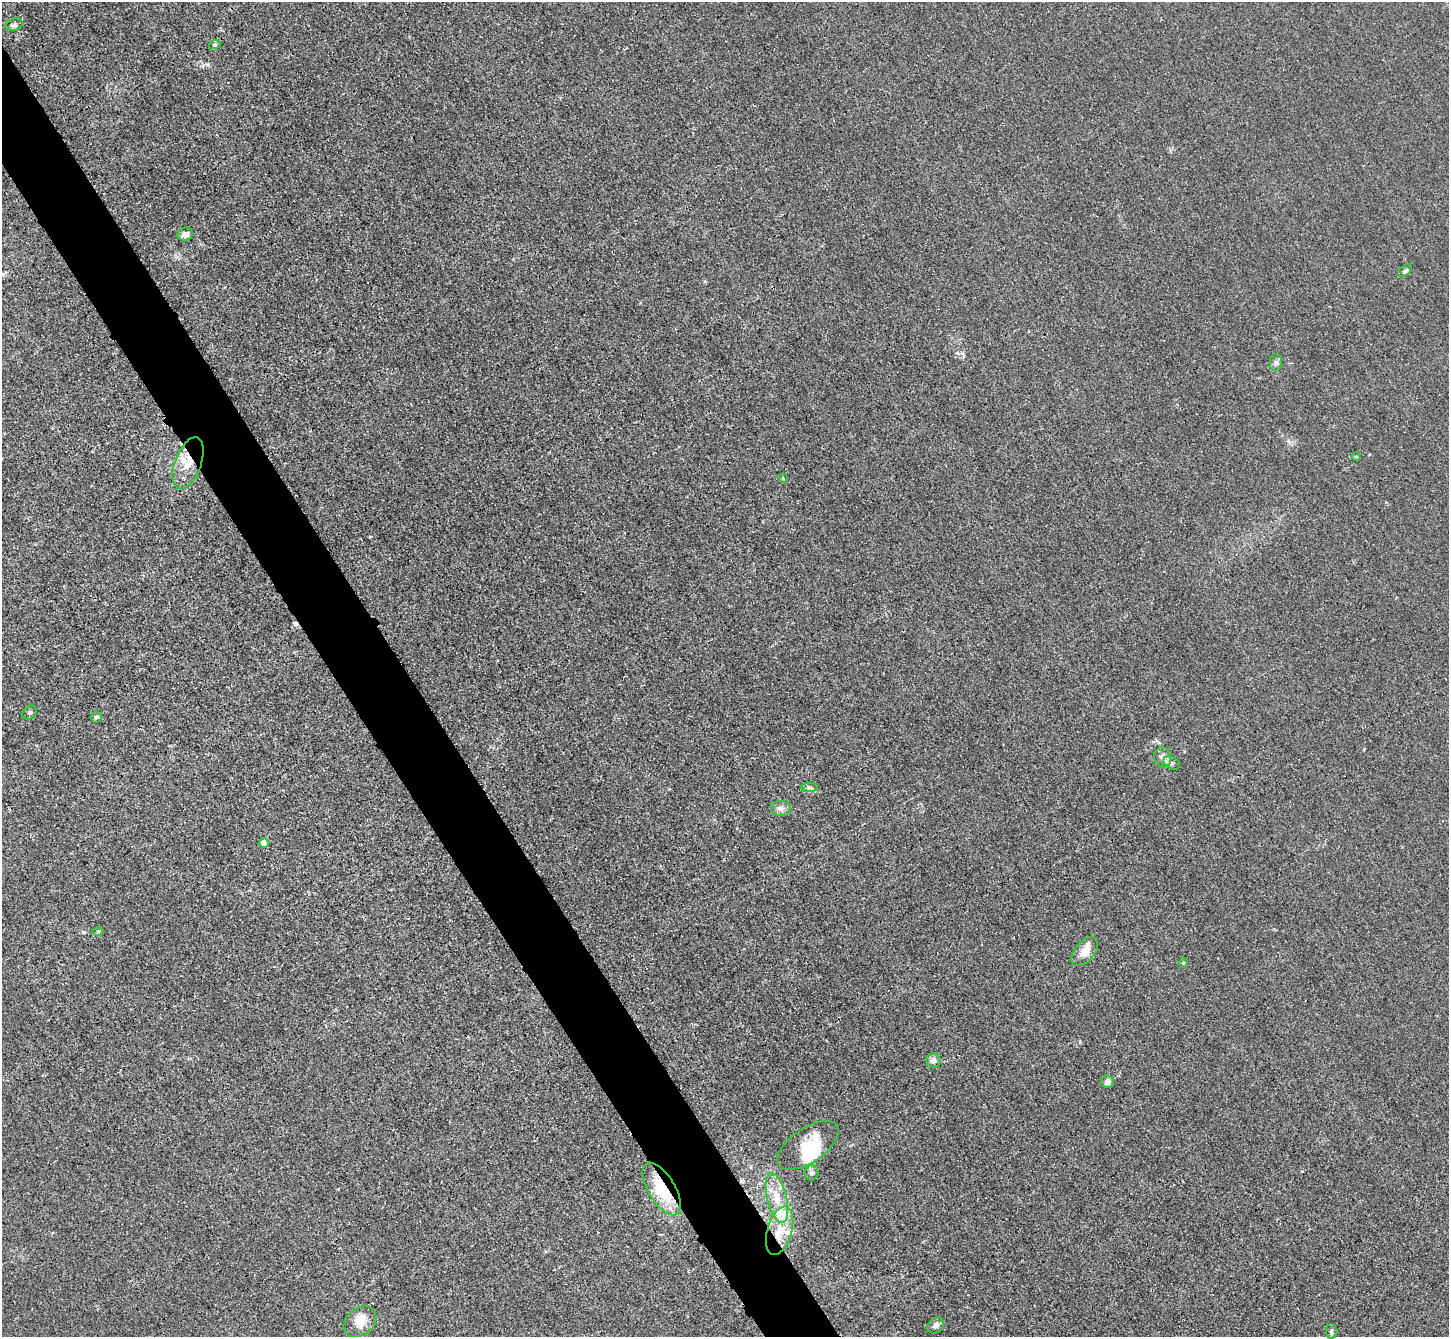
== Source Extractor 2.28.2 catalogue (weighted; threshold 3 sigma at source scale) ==
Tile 11 of 4 x 4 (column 3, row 3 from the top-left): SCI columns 2911-4357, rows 1643-2977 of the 5823 x 5815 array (HDU 1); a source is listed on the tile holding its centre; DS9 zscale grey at full resolution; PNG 1451 x 1339 px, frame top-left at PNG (2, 2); each listed source drawn as its Kron ellipse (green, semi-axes under 4 px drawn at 4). Shown black and unused: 5% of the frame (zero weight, under 3 of 4 exposures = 2% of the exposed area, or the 3 px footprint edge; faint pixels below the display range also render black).
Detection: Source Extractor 2.28.2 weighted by HDU 2 'WHT'; one run over the whole footprint, this tile lists its part. Background 0.0138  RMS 0.0044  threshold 0.0199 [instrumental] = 3 sigma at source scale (4.5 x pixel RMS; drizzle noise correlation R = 1.50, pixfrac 1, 0.05/0.05 arcsec/px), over >= 5 px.
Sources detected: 36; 3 inside a brighter object's white glare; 1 cosmic-ray / hot-pixel residue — neither listed nor drawn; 4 inside a brighter listed object's ellipse — not listed separately; the other 28 listed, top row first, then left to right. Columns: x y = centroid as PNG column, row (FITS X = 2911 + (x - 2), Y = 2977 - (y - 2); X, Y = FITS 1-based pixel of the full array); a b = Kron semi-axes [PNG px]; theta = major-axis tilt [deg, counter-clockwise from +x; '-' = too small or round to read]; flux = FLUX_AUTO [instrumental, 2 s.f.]
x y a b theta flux
14 25 8 6 16 1.1
215 44 6 4 20 0.73
185 234 7 6 - 1.9
1405 271 7 5 37 1
1276 362 8 6 89 1.2
1356 457 4 3 - 0.38
188 463 27 13 69 9.6
783 478 5 4 - 0.48
29 713 8 6 45 1
96 717 5 5 - 0.71
1163 757 10 8 -72 2.4
1172 763 9 6 -31 1.3
810 788 8 4 0 0.91
781 808 10 7 -3 2.2
264 843 4 4 - 6.5
98 932 5 3 - 0.44
1085 951 17 9 50 5.2
1183 963 5 3 - 0.4
933 1060 7 7 - 2.2
1108 1082 6 6 - 2.5
808 1145 35 17 35 16
812 1173 8 7 - 1.4
662 1189 30 13 -58 19
777 1198 25 9 -76 9.3
780 1231 25 12 74 11
360 1322 18 13 38 6.3
936 1325 9 7 41 1.8
1331 1332 7 5 -88 1
Overlapping masked pixels (flux is a lower limit): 3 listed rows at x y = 188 463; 662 1189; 780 1231